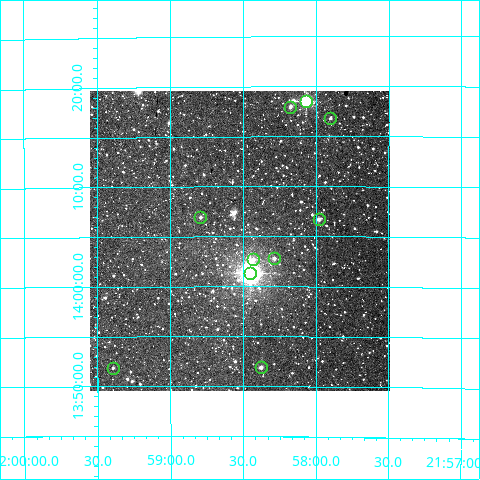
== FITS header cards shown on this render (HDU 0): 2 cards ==
NAXIS1  =                  300
NAXIS2  =                  300

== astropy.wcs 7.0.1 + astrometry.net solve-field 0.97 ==
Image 300 x 300 px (HDU 0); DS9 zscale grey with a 90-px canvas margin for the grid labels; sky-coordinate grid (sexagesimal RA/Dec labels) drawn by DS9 from the SOLVED WCS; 10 Tycho-2 reference stars matched to detected sources circled (green)
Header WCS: RA---TAN/DEC--TAN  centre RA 21:58:31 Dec +14:05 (329.63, +14.08 deg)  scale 6 arcsec/px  FOV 30.0' x 30.0'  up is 0 deg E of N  parity normal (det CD < 0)
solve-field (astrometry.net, Tycho-2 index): VERIFIED the header's WCS against the Tycho-2 star catalogue (10 matches, 0 conflicts) and refined it, rather than solving blind
Solved WCS: RA---TAN-SIP/DEC--TAN-SIP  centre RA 21:58:32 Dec +14:05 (329.63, +14.08 deg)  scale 5.99 arcsec/px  FOV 30.0' x 30.0'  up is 0 deg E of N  parity normal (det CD < 0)
The solver's refit moves the header's centre by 1.6 arcsec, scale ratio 0.9988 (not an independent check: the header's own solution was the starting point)
Tycho-2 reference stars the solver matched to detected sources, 10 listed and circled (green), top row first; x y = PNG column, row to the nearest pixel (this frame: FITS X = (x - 90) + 1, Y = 300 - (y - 91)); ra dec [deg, ICRS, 3 dp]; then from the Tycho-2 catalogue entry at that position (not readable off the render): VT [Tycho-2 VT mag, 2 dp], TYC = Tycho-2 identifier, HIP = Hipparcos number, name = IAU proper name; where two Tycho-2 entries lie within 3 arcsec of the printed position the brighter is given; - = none
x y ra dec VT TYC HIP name
306 101 329.516 +14.309 8.42 1147-1384-1 - -
290 107 329.544 +14.299 11.32 1147-679-1 - -
330 118 329.476 +14.280 12.02 1147-1474-1 - -
200 217 329.698 +14.116 11.52 1147-1344-1 - -
319 219 329.495 +14.112 11.03 1147-1356-1 - -
274 258 329.572 +14.047 11.60 1147-937-1 - -
253 259 329.608 +14.045 11.96 1147-945-1 - -
250 273 329.614 +14.022 6.68 1147-1405-1 108471 -
261 367 329.595 +13.865 10.96 1147-1479-1 - -
113 368 329.849 +13.864 12.07 1147-1367-1 - -